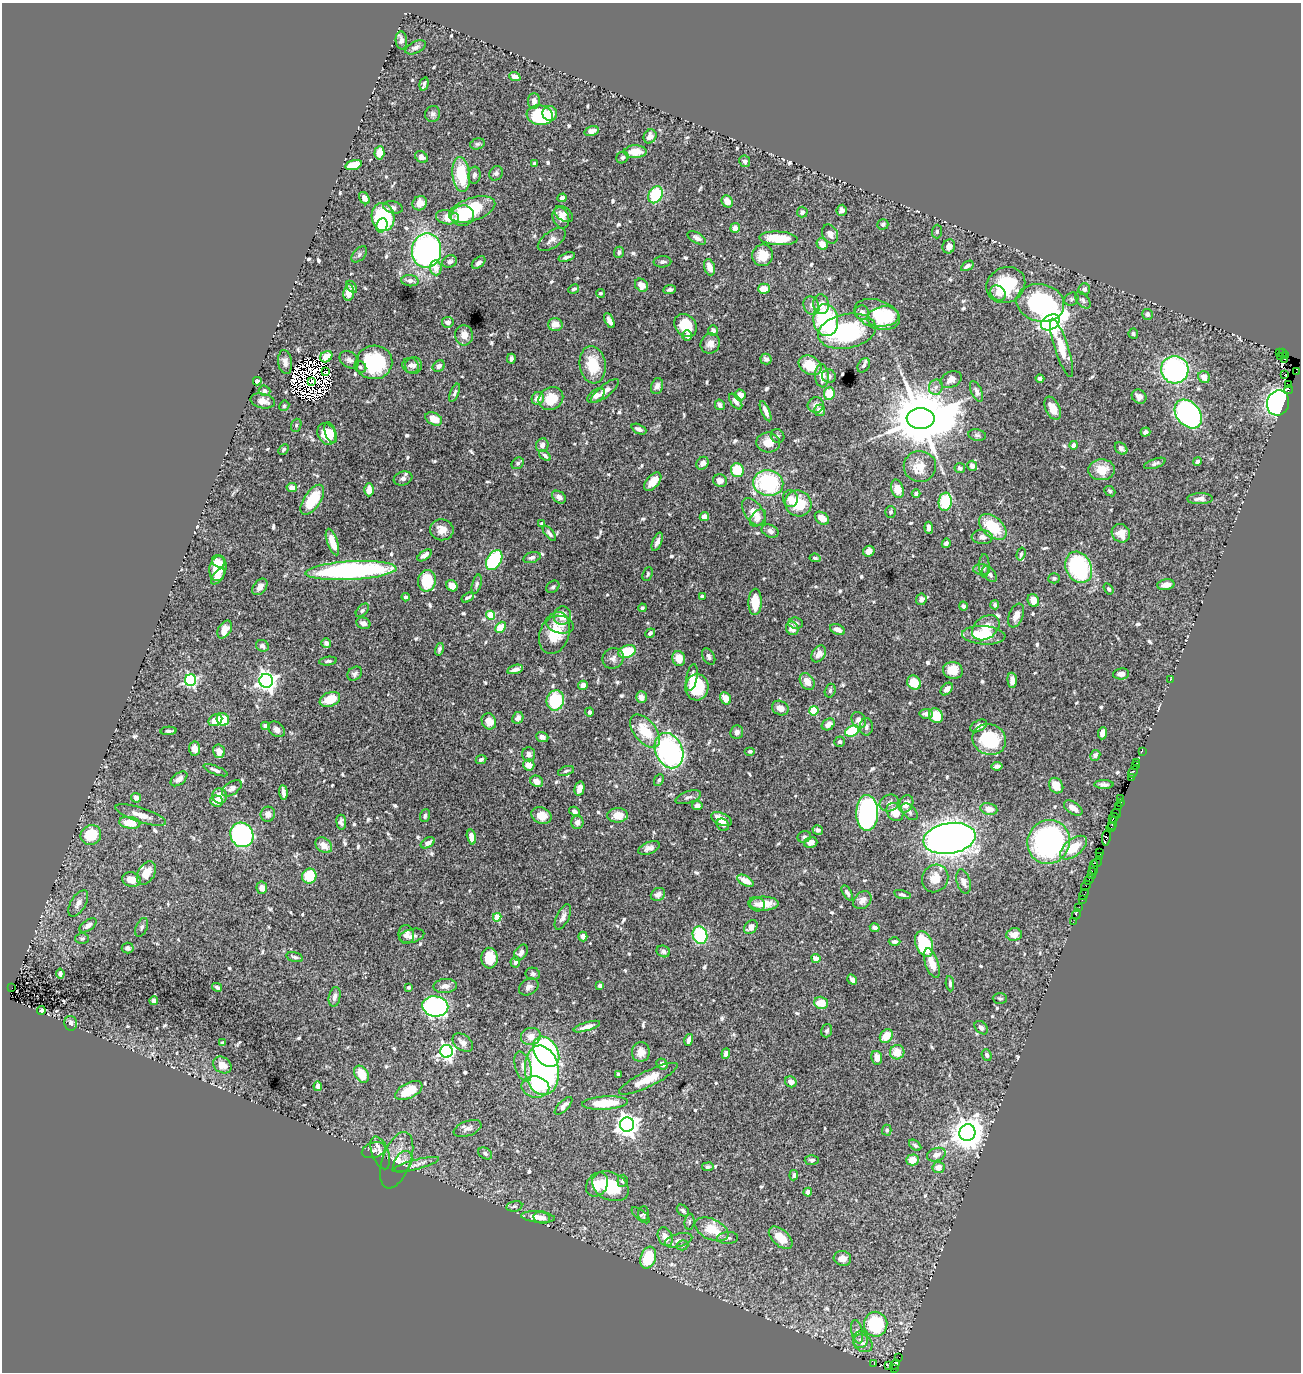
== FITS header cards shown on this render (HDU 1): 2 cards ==
NAXIS1  =                 1299
NAXIS2  =                 1370

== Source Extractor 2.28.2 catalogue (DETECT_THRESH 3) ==
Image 1299 x 1370 px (HDU 1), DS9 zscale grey, 1 PNG px = 1 image px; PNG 1303 x 1374 px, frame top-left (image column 1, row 1370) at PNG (2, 3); each listed source drawn as its Kron ellipse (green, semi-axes under 4 px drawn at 4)
Background 1.39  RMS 0.029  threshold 0.0863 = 3 sigma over >= 5 px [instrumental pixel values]
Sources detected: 710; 12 with non-positive FLUX_AUTO (blend fragments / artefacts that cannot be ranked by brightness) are neither listed nor drawn; of the other 698, the 500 brightest by FLUX_AUTO listed and drawn (198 fainter detections omitted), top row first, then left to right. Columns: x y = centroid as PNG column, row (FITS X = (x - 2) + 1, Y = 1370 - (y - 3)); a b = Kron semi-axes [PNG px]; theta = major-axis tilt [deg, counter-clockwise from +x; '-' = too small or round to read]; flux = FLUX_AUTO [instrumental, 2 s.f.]
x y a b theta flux
401 40 9 5 -84 10
415 47 11 5 27 6.9
515 77 6 4 -22 10
424 84 7 3 75 4.3
534 101 8 6 89 9.2
433 114 8 7 - 5.9
550 114 7 7 - 25
540 115 13 10 -8 120
591 131 7 5 16 10
650 136 7 6 - 13
477 144 7 5 15 4
635 152 11 6 1 30
379 153 7 5 86 22
421 157 7 5 -32 8.1
622 157 6 5 - 4.1
745 161 6 5 - 5.2
535 163 3 3 - 4.3
353 165 8 4 16 45
496 173 7 6 - 4.9
461 175 17 8 -83 82
474 175 8 6 83 5.7
656 195 9 7 62 86
364 198 6 5 - 12
562 198 4 4 - 7.7
727 201 6 5 - 17
420 203 7 7 - 18
393 207 10 6 -13 7.1
472 209 24 11 18 110
842 210 5 5 - 6.7
802 212 5 5 - 6.7
564 214 10 6 -35 10
462 216 11 10 - 49
383 217 14 11 -80 200
447 217 12 7 -9 33
561 218 11 8 -70 16
883 224 5 5 - 3.7
382 225 7 5 67 38
735 228 5 4 - 9.9
937 231 7 5 87 3.8
830 234 10 7 -64 11
697 238 10 5 -29 6.9
778 238 19 7 -3 49
552 240 16 8 35 11
822 244 6 5 - 19
949 246 7 6 - 13
427 251 17 14 80 630
619 252 5 5 - 4.6
359 254 9 6 47 4.8
763 255 11 10 - 27
567 257 8 3 18 6.1
450 262 7 6 - 6.2
662 262 9 5 2 6.2
479 263 8 5 38 7.2
967 266 7 4 33 8.7
709 267 8 5 -72 17
436 268 7 5 -82 18
410 281 8 5 -6 7.8
641 285 7 6 - 18
1006 285 20 17 29 99
352 287 7 4 -56 3.9
574 289 6 4 27 4.6
764 289 6 5 - 25
1084 289 6 5 - 5.6
669 290 6 4 7 5.1
349 293 8 5 83 20
600 293 4 4 - 3.7
998 293 8 7 - 12
1071 299 7 6 - 4
1083 300 9 6 -49 5.5
1040 303 24 18 -12 240
821 304 10 8 -84 18
811 305 9 7 -63 9.3
862 313 7 7 - 13
877 314 23 14 -19 100
1147 314 5 5 - 5.4
883 317 16 10 8 43
826 320 16 12 -84 190
609 321 8 4 -63 9.7
448 322 6 5 - 9.6
1050 322 10 7 31 1600
555 324 7 6 - 17
686 325 12 10 -46 51
713 331 5 4 - 9.4
847 331 29 17 11 230
1133 334 5 5 - 3.8
464 335 10 9 - 16
687 336 5 5 - 6.3
710 343 10 9 - 15
1062 348 30 7 -72 49
1279 352 2 2 - 12
1282 353 3 2 - 22
1285 355 2 2 - 9.6
326 357 6 5 - 17
1281 357 4 2 - 46
511 359 5 4 - 6.1
766 359 6 5 - 6.8
1284 359 3 2 - 41
349 360 10 8 -36 8.1
285 362 12 7 -83 11
374 362 18 17 - 170
410 365 8 7 - 7.4
593 365 19 13 -82 61
810 365 12 9 -30 47
864 365 8 5 57 6.6
413 366 8 8 - 8.1
439 366 6 5 - 7.9
360 367 6 5 - 4.1
1175 370 14 13 - 330
326 372 2 2 - 3.7
1296 372 2 2 - 14
1285 375 3 2 - 4.5
822 376 11 6 -87 22
829 376 7 6 - 7
1204 377 6 5 - 19
1040 379 4 3 - 5.1
951 380 11 7 27 13
257 381 4 4 - 4.4
312 381 3 3 - 4.3
1289 384 2 2 - 30
657 386 8 6 72 7.9
936 387 8 7 - 7.9
1289 390 4 3 - 49
265 391 6 5 - 5.4
605 391 17 6 39 14
976 391 11 5 -67 8.6
455 393 10 4 67 5
829 394 6 5 - 41
740 395 6 5 - 16
596 396 10 6 36 8.6
1139 397 8 6 -38 12
538 398 6 6 - 17
551 398 13 11 31 39
263 401 12 7 -11 16
736 401 9 5 -54 10
1278 403 13 11 72 560
720 405 5 4 - 6.2
816 405 8 7 - 8.4
284 406 5 4 - 3.8
1053 408 12 7 -65 26
820 410 6 5 - 9.5
766 411 11 4 -66 11
1188 414 16 11 -49 470
434 419 9 6 -27 29
921 419 14 10 1 19000
296 425 6 5 - 3.7
639 429 8 4 -25 7.5
330 432 11 5 -73 21
1146 432 5 4 - 7
327 434 11 8 -63 38
977 435 9 5 -10 4.9
778 436 7 6 - 4.6
768 442 12 10 -3 28
542 445 7 6 - 10
1074 445 4 4 - 10
1121 448 7 5 -41 9.4
284 449 6 4 46 4.1
545 455 7 4 -37 4.7
1198 461 4 4 - 4.9
518 463 6 5 - 5.4
703 463 7 5 50 8.6
1155 463 11 4 19 4.9
920 466 16 15 - 33
972 466 5 5 - 12
960 468 5 5 - 5.3
737 470 7 6 - 53
1101 470 13 10 4 36
403 478 9 7 17 7.5
720 481 7 6 - 13
653 482 11 6 48 22
768 483 15 13 -12 190
292 488 5 4 - 14
897 489 9 6 -75 29
369 490 6 5 - 15
1110 491 6 4 -42 3.7
916 494 4 4 - 4.2
559 497 8 5 -37 9.9
790 499 8 7 - 19
1200 499 13 5 2 11
312 500 17 8 56 66
945 502 9 6 83 73
798 503 13 12 - 61
754 512 16 9 -54 24
891 512 6 5 - 4.2
704 516 5 4 - 9.2
758 518 10 6 49 9.7
822 518 8 5 -37 20
542 524 4 3 - 4.1
993 527 16 10 -40 72
929 528 6 4 -85 8
442 530 12 10 -10 21
770 531 9 6 -26 8.2
549 533 9 4 -52 5.5
1121 533 10 8 -45 23
982 537 10 7 -3 11
332 542 14 5 -71 24
657 542 10 4 68 8.8
946 543 5 4 - 5.7
869 551 6 5 - 11
1021 554 6 3 73 3.7
424 555 8 4 35 11
532 557 9 5 16 6.4
815 558 5 4 - 3.9
494 560 11 7 59 130
218 561 7 5 -34 8.1
984 566 11 5 89 5.6
1079 567 16 12 -63 240
218 568 13 8 79 38
982 569 8 5 -6 5.2
351 571 46 9 3 400
648 574 7 5 68 4.3
989 574 9 5 -48 6.8
218 576 9 5 51 11
1054 578 6 5 - 4.5
427 581 11 9 79 53
477 584 10 4 74 4.5
1166 585 9 5 10 18
452 586 6 5 - 18
260 587 9 6 50 12
553 587 7 5 42 4.1
1109 589 6 4 -57 4.1
702 596 4 3 - 6.2
406 597 4 4 - 5.1
468 598 6 3 33 4.6
921 599 6 5 - 8.9
1033 600 6 5 - 23
755 602 13 6 89 40
995 605 4 4 - 4.1
963 606 4 4 - 4.1
642 608 4 4 - 4
362 610 8 5 46 3.8
491 615 4 4 - 69
1016 615 12 7 67 14
562 616 9 8 - 31
363 623 7 5 -22 8.9
796 623 7 5 -7 5.5
560 625 14 8 -12 14
500 627 6 4 49 31
792 628 7 6 - 17
986 628 15 10 37 27
225 630 10 6 59 22
838 630 8 5 -24 12
555 633 21 14 71 62
650 633 5 4 - 5.3
984 635 22 9 -4 57
326 643 5 4 - 8.1
262 646 6 5 - 5.9
439 649 6 4 75 3.9
627 652 9 6 21 67
819 654 9 6 57 13
709 656 9 5 -59 6.6
613 658 11 10 - 11
679 658 7 6 - 28
328 661 9 4 8 4
515 669 8 4 16 9.4
953 671 10 8 -16 34
355 674 8 6 39 5.7
1121 674 8 5 7 10
692 678 13 5 79 16
190 680 5 5 - 310
1012 680 8 4 -88 10
1170 680 2 2 - 54
266 681 7 7 - 1100
807 682 9 6 -58 20
914 683 7 6 - 42
583 685 5 4 - 14
697 687 13 11 86 74
947 689 7 5 50 8.7
830 691 7 5 73 3.8
641 697 5 5 - 13
726 698 6 5 - 22
330 699 11 7 21 46
555 700 10 8 73 120
780 708 9 7 -27 13
814 711 4 4 - 90
589 712 4 4 - 4.2
926 714 6 5 - 8.1
936 716 8 6 -55 37
518 718 6 5 - 9.8
223 719 6 6 - 51
215 720 7 5 33 28
859 720 8 7 - 12
489 721 8 7 - 22
828 724 7 5 35 15
265 726 4 4 - 7.5
979 726 9 5 29 12
866 727 8 7 - 6.5
276 729 9 6 -39 10
169 731 8 4 3 4.6
645 731 19 11 -50 59
852 731 7 5 25 85
737 732 7 6 - 7.8
1102 733 6 4 84 14
542 737 6 4 -20 9.3
989 740 17 15 -24 120
839 742 5 5 - 4.3
195 749 7 5 -83 21
219 751 7 5 -76 14
669 751 18 13 -67 410
750 751 5 4 - 4.1
1142 751 2 2 - 39
529 754 7 6 - 8
1095 755 5 5 - 8.4
481 759 5 4 - 4.5
1137 762 3 3 - 73
529 765 5 5 - 18
997 766 5 4 - 6.9
1135 766 3 3 - 47
215 770 13 4 -21 6.6
566 771 8 4 19 4.1
1133 772 6 3 61 100
1131 778 3 2 - 44
179 779 9 5 38 10
659 780 6 4 63 4.5
537 781 6 5 - 16
1104 784 10 4 0 6.8
1056 786 8 6 -56 30
232 788 11 6 34 8.4
579 788 7 5 77 13
283 792 7 3 -85 9.6
219 796 7 7 - 23
688 797 13 6 18 7.2
136 798 5 4 - 12
1121 798 2 2 - 13
217 801 6 5 - 19
1121 802 3 3 - 61
889 803 10 8 23 11
906 804 9 7 64 20
697 805 5 4 - 9.5
1119 806 2 2 - 30
1073 808 10 6 -33 15
989 809 8 6 -12 20
574 811 5 4 - 6.6
895 812 10 7 -55 31
909 812 10 6 -45 6
867 813 18 11 89 360
1116 813 5 3 - 95
268 814 7 7 - 12
141 815 26 7 -18 24
617 815 10 7 2 29
425 816 6 5 - 5
541 816 10 8 -22 27
1114 818 5 3 - 270
721 819 11 6 -25 21
341 822 7 5 -83 5.8
577 822 6 6 - 12
130 823 10 6 -8 43
1112 824 6 3 71 140
723 825 7 5 -43 9.6
1111 828 5 3 - 140
818 830 5 4 - 6.8
91 835 10 9 - 61
242 835 12 11 - 320
471 837 7 4 -77 16
804 837 7 5 24 4.3
949 838 26 15 9 2000
1106 838 8 3 82 210
1049 842 22 21 - 400
428 843 7 4 30 7.4
811 843 7 5 16 12
324 845 9 7 -40 17
649 848 11 6 21 9.1
1073 848 16 8 39 49
1099 853 4 2 - 47
1099 857 3 2 - 17
1097 862 5 2 - 5
1094 867 7 3 88 180
146 873 13 8 59 32
1092 874 6 2 77 77
309 876 7 7 - 64
935 878 14 13 - 27
131 880 9 7 -15 25
1089 880 5 3 - 39
745 881 9 4 -30 26
964 882 12 6 -73 11
1086 886 5 2 - 4.8
262 888 6 5 - 14
847 893 8 4 -60 5.5
658 894 7 6 - 10
1084 894 6 3 56 120
902 895 8 4 -15 5.1
862 900 10 7 44 12
1082 900 3 2 - 30
78 903 15 7 59 12
757 904 8 7 - 8.7
764 904 14 7 0 28
1079 907 3 2 - 6.3
1076 914 5 3 - 24
497 917 4 4 - 57
563 917 14 6 64 9.8
1073 922 2 2 - 6.6
88 925 10 5 35 8.8
142 927 10 5 66 5.5
751 927 7 6 - 13
875 928 5 4 - 7.2
1014 934 8 6 5 17
406 935 9 7 -83 11
700 935 9 7 -73 110
412 936 13 6 14 10
583 936 5 4 - 10
82 938 7 5 1 3.9
895 942 6 4 2 4.6
924 944 13 8 -68 130
128 948 6 5 - 5.4
663 951 7 5 -25 4.8
521 952 9 6 56 10
295 957 8 4 -16 4.6
489 958 10 8 -85 48
816 959 5 4 - 15
515 962 6 5 - 6
932 963 15 6 -72 26
60 974 5 4 - 8.1
533 974 7 6 - 5.7
852 980 5 4 - 5.7
950 984 8 4 -86 4.7
445 986 11 7 5 13
600 986 4 4 - 5.9
217 987 5 3 - 5.5
408 987 3 3 - 4.9
529 987 10 7 32 9.2
12 988 2 2 - 6
335 997 10 6 78 11
1000 998 7 5 -2 3.7
154 1001 4 4 - 8.9
821 1003 7 6 - 29
435 1006 13 10 -9 490
41 1010 4 4 - 4.3
71 1023 7 6 - 8.5
587 1027 14 4 17 12
981 1028 8 5 -45 8.4
827 1031 6 5 - 4.3
531 1036 10 8 15 18
886 1036 7 6 - 32
689 1040 6 4 76 9
222 1043 4 3 - 4.3
463 1043 11 7 -37 11
446 1051 6 6 - 620
546 1052 16 11 -57 390
641 1052 10 9 - 18
897 1052 7 7 - 31
726 1053 5 4 - 6
987 1055 6 4 -66 5.2
877 1058 7 5 -79 14
662 1064 6 5 - 7.9
222 1065 10 7 -35 24
523 1067 16 7 -73 15
542 1070 25 17 -82 500
362 1074 9 6 -58 40
618 1074 4 3 - 4.1
648 1079 32 8 26 43
791 1082 6 5 - 14
318 1086 5 4 - 9.7
535 1087 14 10 -11 40
409 1091 15 7 26 53
605 1103 23 6 3 58
564 1106 11 5 45 11
627 1125 7 7 - 1500
467 1128 14 7 20 10
887 1130 5 4 - 4.2
967 1133 8 8 - 3500
915 1145 7 4 -38 4.5
374 1150 12 7 17 9.9
380 1153 17 8 -70 15
485 1153 7 5 -34 5.7
936 1155 9 6 19 12
397 1160 29 14 70 38
812 1160 7 5 2 4.4
913 1160 6 5 - 25
403 1162 12 8 56 11
416 1165 24 5 14 11
708 1167 5 4 - 4.1
938 1167 6 5 - 15
794 1175 5 4 - 4.6
622 1181 6 5 - 3.9
597 1185 13 10 55 30
611 1186 19 13 -27 93
808 1192 4 4 - 11
514 1206 8 5 10 4.1
683 1211 7 5 -42 5
644 1213 7 5 87 4.3
641 1215 11 5 -39 5.1
538 1217 17 5 -6 23
542 1218 8 6 -13 14
689 1222 8 5 84 3.7
712 1229 18 10 -24 48
665 1237 10 7 -65 18
728 1238 10 6 3 5.6
781 1238 14 8 -42 31
678 1240 14 6 16 10
682 1245 6 5 - 4
648 1258 11 7 71 78
842 1258 9 7 -14 14
876 1324 12 11 - 130
857 1332 12 5 -77 7.8
861 1339 8 7 - 8.9
863 1343 10 8 -35 11
899 1357 3 2 - 6.2
874 1363 3 2 - 6.7
895 1364 5 3 - 70
889 1365 4 3 - 4.6
895 1368 3 3 - 62
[198 fainter detections neither listed nor drawn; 12 non-positive-flux detections neither listed nor drawn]